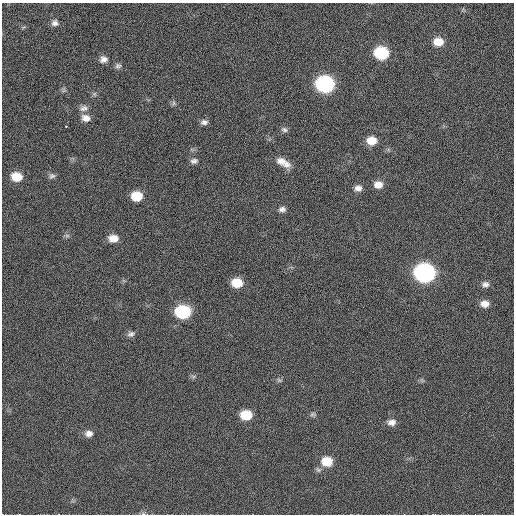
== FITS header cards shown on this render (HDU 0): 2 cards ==
NAXIS1  =                  512  /
NAXIS2  =                  512  /

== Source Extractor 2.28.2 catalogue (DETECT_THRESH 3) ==
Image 512 x 512 px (HDU 0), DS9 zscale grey, 1 PNG px = 1 image px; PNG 516 x 516 px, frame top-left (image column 1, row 512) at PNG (2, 3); no overlay
Background 108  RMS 12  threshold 35.9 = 3 sigma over >= 5 px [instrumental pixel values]
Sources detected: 37; all 37 listed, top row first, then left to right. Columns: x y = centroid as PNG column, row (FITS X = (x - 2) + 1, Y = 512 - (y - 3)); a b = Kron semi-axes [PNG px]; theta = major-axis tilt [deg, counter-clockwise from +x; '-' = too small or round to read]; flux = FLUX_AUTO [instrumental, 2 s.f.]
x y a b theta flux
55 23 8 8 - 3400
438 42 10 8 0 11000
381 53 10 9 - 49000
103 59 10 8 12 4200
118 66 9 7 14 2300
325 84 11 9 -6 160000
174 103 7 4 90 1500
83 108 12 8 11 3900
86 118 11 9 -13 5700
204 122 9 7 2 3000
66 126 3 2 - 740
284 130 8 6 -18 2200
372 141 10 8 0 11000
194 161 10 7 9 2900
283 162 17 8 -29 8600
52 176 9 7 4 2500
17 177 11 9 -6 12000
378 185 10 8 0 6800
358 188 9 8 - 4200
137 196 10 8 -5 18000
282 209 9 6 11 3000
67 236 7 4 -1 1500
113 238 10 8 0 8000
424 273 11 10 - 290000
237 283 10 8 -5 16000
485 284 9 7 14 3600
485 304 10 8 -5 6600
183 312 11 9 2 60000
131 334 9 7 14 2700
193 376 7 4 -18 1400
279 380 7 5 -13 1600
313 414 9 5 1 1800
246 415 10 8 2 21000
391 422 10 7 1 4800
89 434 10 8 1 4600
327 461 11 9 -6 17000
143 513 6 4 -20 1200
At the frame edge (FLAGS 8, measured only in part): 1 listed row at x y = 143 513